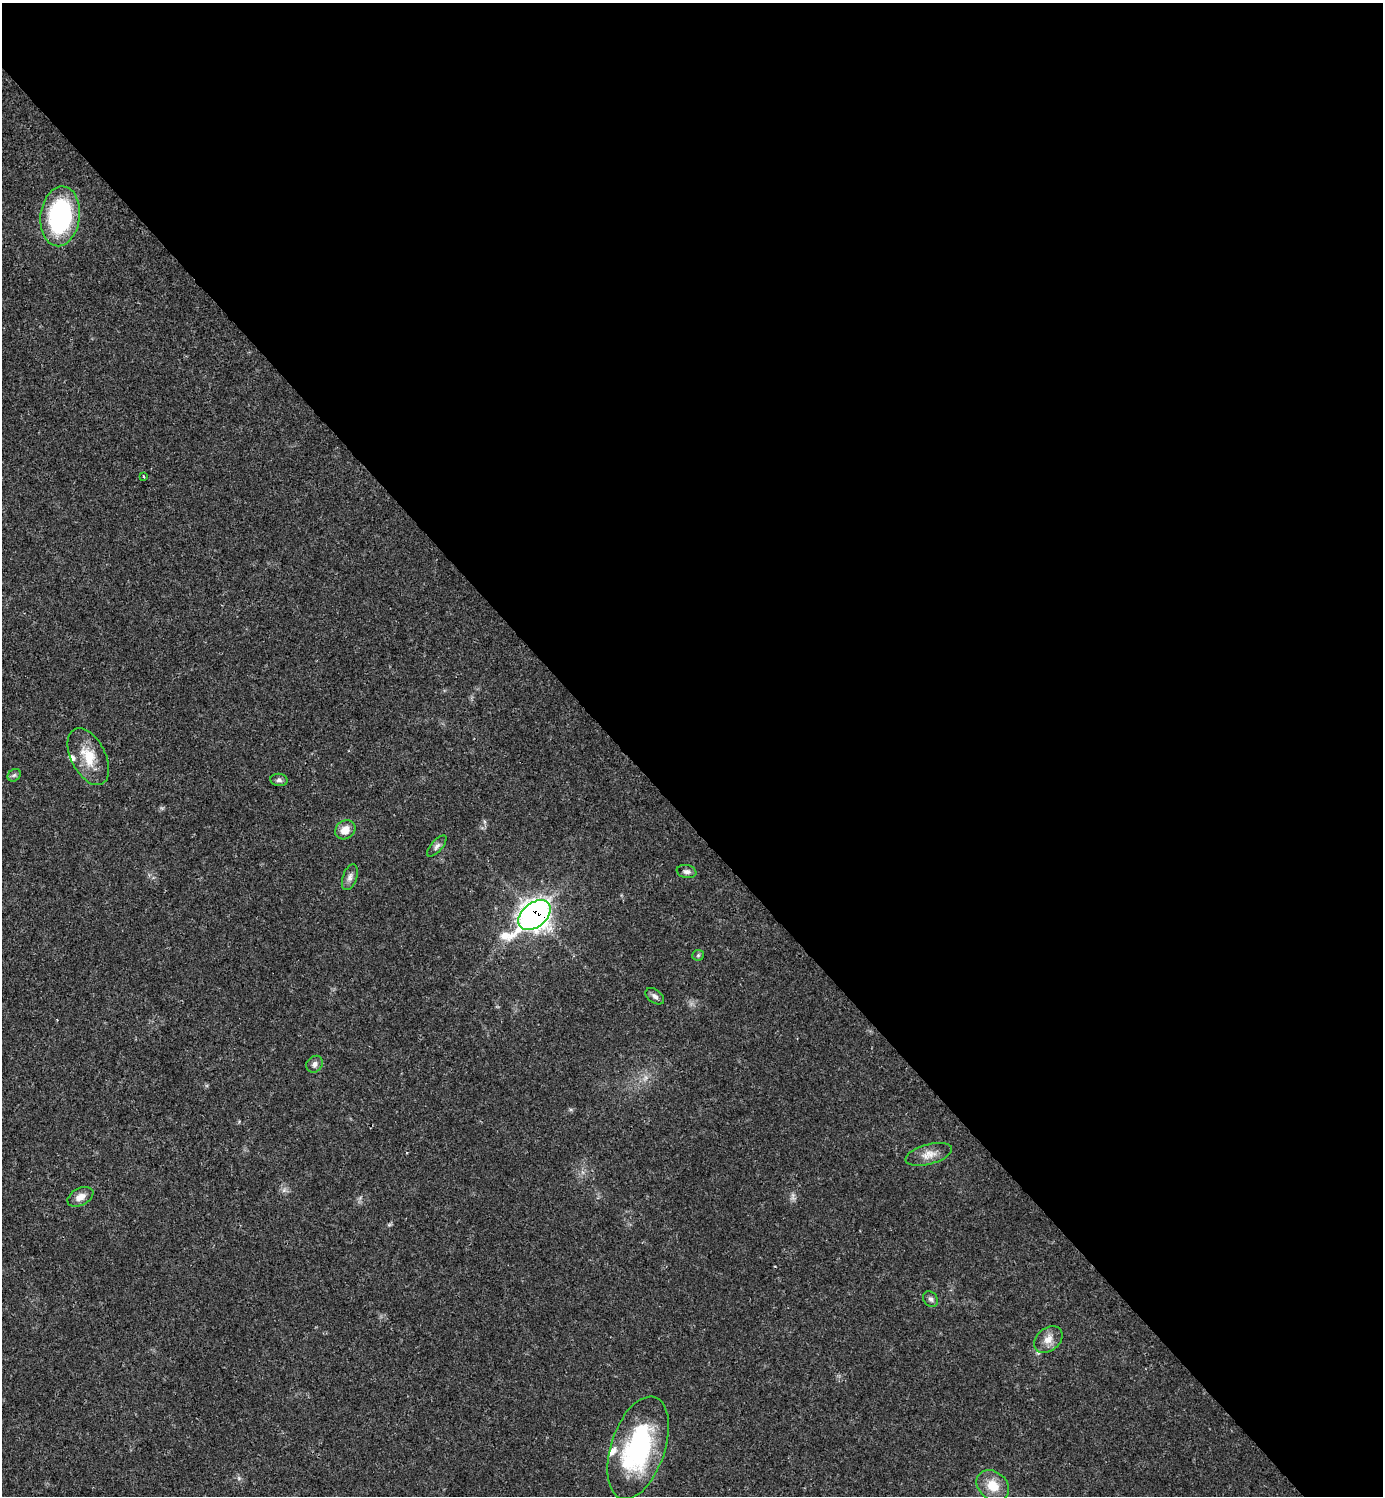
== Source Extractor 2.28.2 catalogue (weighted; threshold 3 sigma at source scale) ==
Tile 8 of 4 x 4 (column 4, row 2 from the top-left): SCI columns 4444-5824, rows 2992-4485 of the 5981 x 5982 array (HDU 1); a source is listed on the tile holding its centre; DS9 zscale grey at full resolution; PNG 1385 x 1498 px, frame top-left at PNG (2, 3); each listed source drawn as its Kron ellipse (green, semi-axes under 4 px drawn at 4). Shown black and unused: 55% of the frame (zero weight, under 3 of 4 exposures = <1% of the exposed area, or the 3 px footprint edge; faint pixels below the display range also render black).
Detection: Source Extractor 2.28.2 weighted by HDU 2 'WHT'; one run over the whole footprint, this tile lists its part. Background 0.0198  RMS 0.0022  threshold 0.01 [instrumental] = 3 sigma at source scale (4.5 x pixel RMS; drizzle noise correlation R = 1.50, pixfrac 1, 0.05/0.05 arcsec/px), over >= 5 px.
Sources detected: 21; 2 inside a brighter listed object's ellipse — not listed separately; the other 19 listed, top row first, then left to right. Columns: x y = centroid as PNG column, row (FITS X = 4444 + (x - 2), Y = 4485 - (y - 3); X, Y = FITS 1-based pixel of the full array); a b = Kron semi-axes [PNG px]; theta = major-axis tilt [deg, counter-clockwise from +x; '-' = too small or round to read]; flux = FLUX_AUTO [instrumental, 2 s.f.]
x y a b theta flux
60 216 30 19 83 33
144 477 3 2 - 0.21
88 757 30 17 -63 5.9
14 775 7 5 43 0.48
279 780 9 6 -7 0.61
345 830 11 9 35 2.3
437 846 13 5 49 0.76
687 872 10 6 -11 0.79
350 877 13 7 71 1.1
534 915 18 12 40 160
698 955 6 5 - 0.36
655 996 10 6 -36 0.79
315 1064 9 7 47 0.98
929 1154 24 10 15 2.5
80 1197 14 8 27 1.8
931 1299 8 6 -48 0.63
1048 1339 16 11 40 2.3
638 1448 53 27 71 33
993 1486 18 13 -39 4.2
Overlapping masked pixels (flux is a lower limit): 1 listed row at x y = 534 915